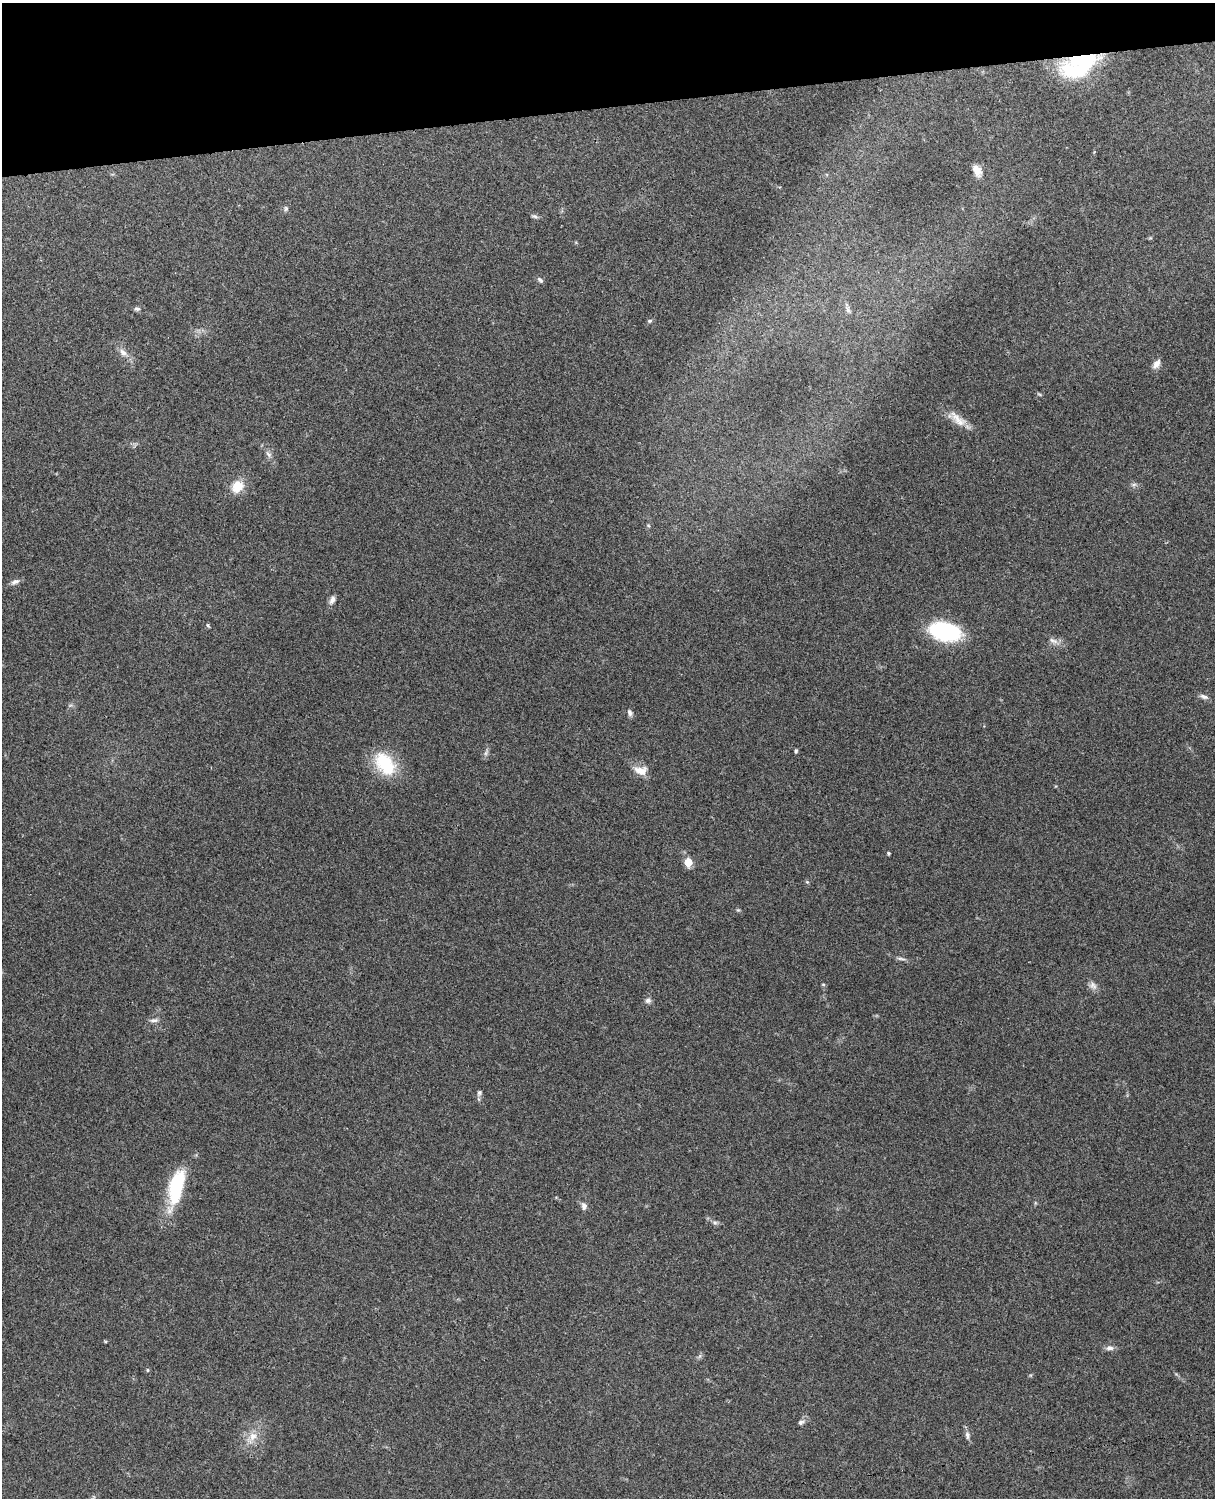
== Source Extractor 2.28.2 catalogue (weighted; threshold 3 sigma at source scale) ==
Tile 3 of 4 x 3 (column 3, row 1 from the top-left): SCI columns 2543-3755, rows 3156-4651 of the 5088 x 4928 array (HDU 1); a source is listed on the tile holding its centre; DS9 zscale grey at full resolution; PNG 1217 x 1500 px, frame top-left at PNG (2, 3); no overlay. Shown black and unused: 7% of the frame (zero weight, under 3 of 4 exposures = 6% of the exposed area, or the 3 px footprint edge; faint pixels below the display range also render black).
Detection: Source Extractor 2.28.2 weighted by HDU 2 'WHT'; one run over the whole footprint, this tile lists its part. Background 0.215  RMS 0.0084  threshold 0.0378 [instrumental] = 3 sigma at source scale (4.5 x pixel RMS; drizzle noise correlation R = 1.50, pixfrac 1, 0.05/0.05 arcsec/px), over >= 5 px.
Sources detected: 47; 1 inside a brighter object's white glare — not listed; the other 46 listed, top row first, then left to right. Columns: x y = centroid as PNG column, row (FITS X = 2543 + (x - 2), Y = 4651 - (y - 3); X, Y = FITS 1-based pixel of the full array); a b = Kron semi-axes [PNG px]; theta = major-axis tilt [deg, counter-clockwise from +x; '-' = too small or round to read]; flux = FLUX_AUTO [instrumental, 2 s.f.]
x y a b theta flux
1084 60 40 22 8 73
977 170 15 9 -64 7.6
286 209 7 5 88 1.6
535 216 9 5 -20 1.9
540 280 9 6 -44 2
137 309 8 6 1 2
848 310 13 6 -68 3
649 321 6 5 - 1.3
123 352 11 8 -44 5
1156 364 12 7 57 4.9
1039 394 7 4 -36 1.1
957 419 31 11 -36 12
269 454 11 6 -48 3.1
1134 484 8 5 6 2.1
237 486 18 14 54 14
648 525 6 5 - 1.2
15 582 13 7 21 3.3
332 600 11 6 65 3.7
208 626 7 3 -63 0.98
945 632 30 17 -12 82
1053 641 15 6 -20 4.3
1204 697 12 5 -21 3
630 713 9 6 -68 2.4
796 751 5 4 - 1.3
486 752 11 5 64 2.4
385 764 28 18 -53 43
641 770 18 11 -10 9.7
888 853 4 3 - 1.3
688 862 5 5 - 25
807 882 6 4 -42 0.97
738 910 5 5 - 1
901 959 14 4 -8 2.3
823 984 6 4 -1 0.9
1093 986 12 9 -41 4.3
648 1001 9 7 14 2.7
154 1020 13 5 6 2.8
479 1093 8 5 63 1.9
176 1187 43 15 76 57
584 1206 10 7 -79 3.3
715 1222 8 6 -33 2.1
1109 1348 10 7 5 3.7
700 1356 7 4 71 1.5
147 1370 5 3 - 0.88
801 1422 8 6 19 2.3
967 1435 10 6 -82 3.2
252 1437 23 11 53 12
Overlapping masked pixels (flux is a lower limit): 1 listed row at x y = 1084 60